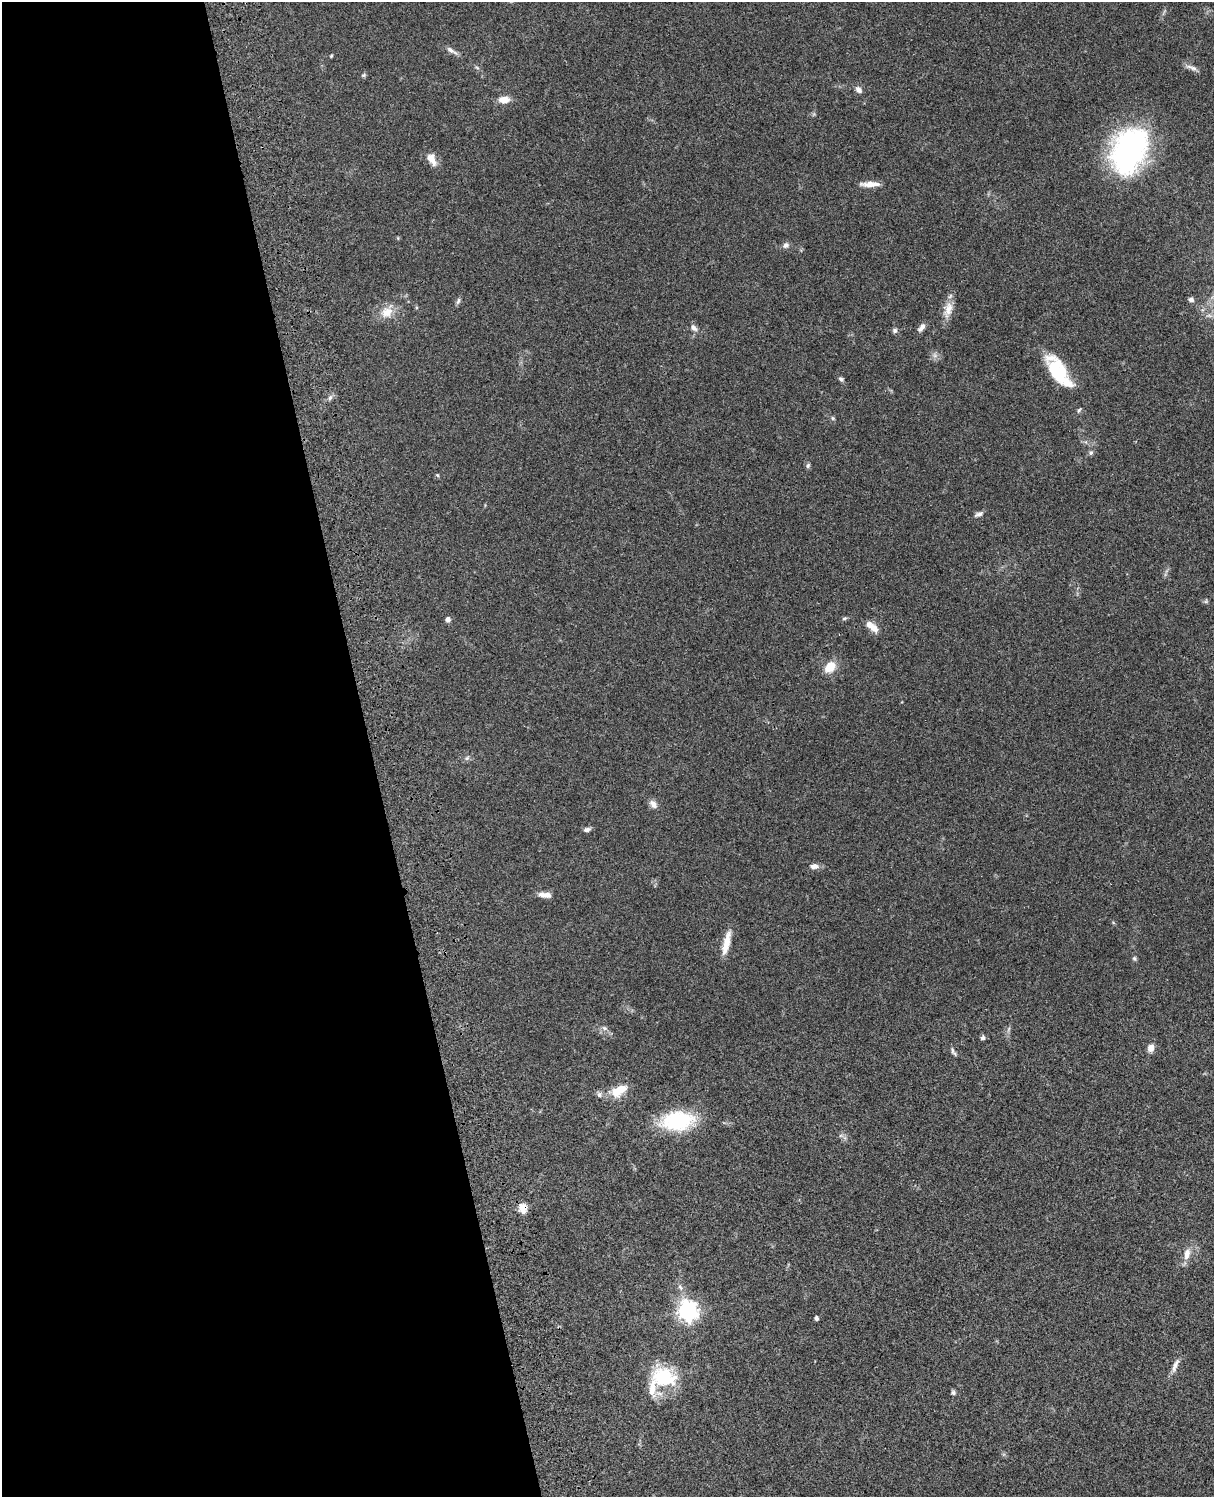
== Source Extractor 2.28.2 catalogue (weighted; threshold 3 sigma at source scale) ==
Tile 5 of 4 x 3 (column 1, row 2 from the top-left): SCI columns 122-1333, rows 1771-3265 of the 5086 x 4923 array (HDU 1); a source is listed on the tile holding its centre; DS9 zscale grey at full resolution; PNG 1216 x 1499 px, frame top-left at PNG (2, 2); no overlay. Shown black and unused: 31% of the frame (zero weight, under 3 of 4 exposures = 6% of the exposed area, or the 3 px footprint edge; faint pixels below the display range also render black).
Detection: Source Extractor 2.28.2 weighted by HDU 2 'WHT'; one run over the whole footprint, this tile lists its part. Background 0.0761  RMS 0.0059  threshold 0.0264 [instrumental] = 3 sigma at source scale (4.5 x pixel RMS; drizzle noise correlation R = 1.50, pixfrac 1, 0.05/0.05 arcsec/px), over >= 5 px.
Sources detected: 56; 1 inside a brighter object's white glare — not listed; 3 inside a brighter listed object's ellipse — not listed separately; the other 52 listed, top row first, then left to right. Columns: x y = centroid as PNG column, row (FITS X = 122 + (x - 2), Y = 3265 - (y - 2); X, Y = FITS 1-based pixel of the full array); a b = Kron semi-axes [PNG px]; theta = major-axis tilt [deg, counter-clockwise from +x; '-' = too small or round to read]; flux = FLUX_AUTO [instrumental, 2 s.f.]
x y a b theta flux
451 50 18 5 -33 2.4
331 56 5 4 - 0.55
1193 68 10 6 -11 2.2
363 75 7 5 27 0.9
859 90 9 7 -46 2.5
504 100 13 8 2 5.5
1129 150 51 34 66 110
432 159 17 9 -61 5.4
870 184 24 6 1 5.1
786 245 8 7 - 2
1191 300 7 5 -23 1.6
458 301 9 5 63 1.4
948 309 23 11 76 7
387 312 18 13 28 8
694 328 11 7 -46 2.2
921 328 11 6 53 2.7
895 330 6 6 - 1.5
1057 370 36 18 -55 28
841 379 7 5 -37 1.2
330 398 8 5 63 1.5
1079 410 7 4 54 0.88
833 418 5 4 - 0.79
1091 453 6 6 - 1.3
808 465 7 5 73 1.1
437 475 5 4 - 0.73
979 514 12 5 25 2
844 618 8 4 9 0.88
448 620 5 4 - 2.6
874 628 15 8 -43 5.1
830 667 13 10 45 9.3
467 758 7 4 45 1.1
653 804 12 8 -49 3
587 829 8 5 13 1.8
814 866 11 6 -1 3
545 895 15 6 -6 4.1
726 943 29 7 77 8.6
1134 958 5 5 - 1
604 1028 7 4 -44 1.4
983 1038 6 5 - 1.3
1151 1048 10 8 73 3.4
952 1050 9 4 -87 1.3
619 1090 23 11 30 11
599 1095 8 7 - 1.6
677 1121 29 16 5 50
523 1208 12 9 -79 5.2
1187 1254 17 8 78 5
680 1287 10 5 -64 1.7
688 1311 8 7 - 290
816 1318 4 3 - 1.6
1175 1365 22 6 68 3.7
662 1377 31 27 -7 29
953 1393 6 5 - 1.4
Overlapping masked pixels (flux is a lower limit): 1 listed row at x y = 523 1208